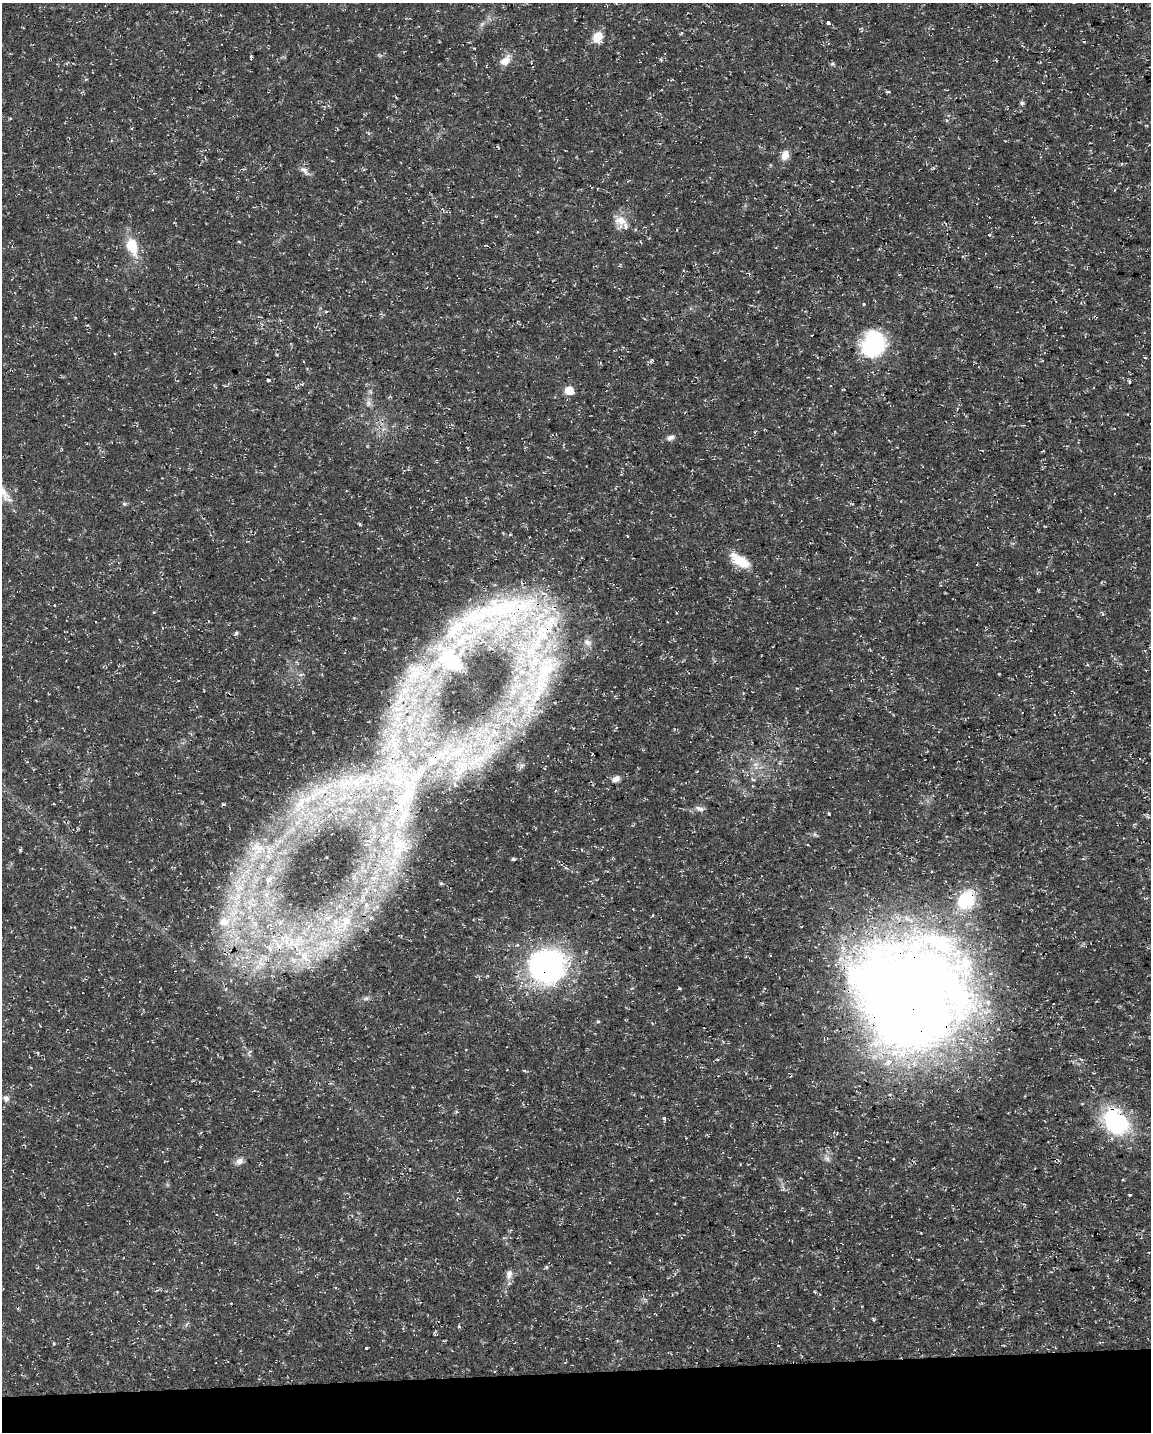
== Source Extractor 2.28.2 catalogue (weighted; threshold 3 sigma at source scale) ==
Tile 10 of 4 x 3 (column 2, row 3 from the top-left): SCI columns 1151-2299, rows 57-1486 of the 4598 x 4353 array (HDU 1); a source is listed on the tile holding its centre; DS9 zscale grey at full resolution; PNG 1153 x 1434 px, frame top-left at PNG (2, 3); no overlay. Shown black and unused: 4% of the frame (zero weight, under 3 of 4 exposures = <1% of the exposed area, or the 3 px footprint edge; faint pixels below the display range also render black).
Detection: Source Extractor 2.28.2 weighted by HDU 2 'WHT'; one run over the whole footprint, this tile lists its part. Background 0.0193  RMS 0.0025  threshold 0.0111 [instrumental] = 3 sigma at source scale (4.5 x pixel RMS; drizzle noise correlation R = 1.50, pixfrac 1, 0.0396/0.0396 arcsec/px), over >= 5 px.
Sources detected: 109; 1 inside a brighter object's white glare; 9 cosmic-ray / hot-pixel residue — not listed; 16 inside a brighter listed object's ellipse — not listed separately; the other 83 listed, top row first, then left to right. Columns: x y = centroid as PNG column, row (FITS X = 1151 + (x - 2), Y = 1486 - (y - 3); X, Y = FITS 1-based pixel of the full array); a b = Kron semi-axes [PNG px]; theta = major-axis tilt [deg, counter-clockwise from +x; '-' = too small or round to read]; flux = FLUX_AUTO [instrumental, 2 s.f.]
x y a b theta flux
828 23 4 3 - 2.3
482 24 8 4 37 0.6
598 37 13 10 61 3.5
505 61 15 9 40 2.7
832 64 6 5 - 0.44
888 92 5 3 - 0.28
1022 103 5 5 - 0.5
785 155 13 9 75 2
304 170 15 6 -46 1.3
1114 190 3 3 - 0.23
443 209 7 2 -68 0.21
621 221 19 14 -14 3.5
486 245 5 3 - 0.23
132 246 24 13 -72 6.5
863 304 4 3 - 0.25
326 311 5 3 - 0.26
873 344 35 29 67 18
1145 358 4 3 - 0.28
651 361 7 5 27 0.53
268 381 4 4 - 0.43
1129 382 6 3 90 0.33
569 391 6 5 - 8
368 403 8 6 83 0.85
957 408 4 2 - 0.19
670 438 9 6 17 1
124 504 6 5 - 0.41
359 524 6 4 -89 0.27
628 536 3 2 - 0.32
740 561 23 11 -32 6.3
503 608 100 72 4 76
236 633 6 5 - 0.41
414 673 42 20 50 17
398 709 19 8 8 3.8
410 720 11 9 42 2.6
496 733 11 5 -42 1.2
395 739 27 15 -32 7.8
432 761 19 14 42 6.6
476 761 38 20 28 14
755 764 8 6 19 1.1
398 776 30 15 -70 12
362 779 11 7 45 2
616 779 10 7 21 1.3
347 781 16 10 -14 3.7
319 792 31 8 14 6.2
406 797 44 20 47 18
699 809 12 6 -20 1
828 814 3 3 - 0.32
373 829 8 6 -73 0.92
398 846 32 27 75 15
255 847 16 9 34 2.4
20 850 6 3 73 0.3
513 859 4 4 - 0.49
267 880 7 4 -70 0.46
441 883 5 4 - 0.39
374 890 6 6 - 0.71
363 897 9 4 80 0.78
966 899 20 15 57 13
366 904 7 6 - 1.1
346 921 17 13 -37 4.9
224 922 12 10 3 3
283 938 8 6 59 1
325 944 10 5 -64 1.3
279 946 8 6 -70 1.1
305 957 22 10 -51 4.2
261 963 7 4 -19 0.81
547 966 33 31 10 65
910 993 109 106 -9 390
366 998 8 5 28 0.71
598 1021 5 4 - 0.33
524 1071 5 3 - 0.31
6 1098 9 8 - 1
664 1118 4 4 - 0.55
1116 1122 30 22 -50 26
827 1158 9 6 -39 0.86
239 1161 10 8 28 1.4
1129 1195 5 2 - 0.23
546 1267 5 3 - 0.27
509 1274 13 8 80 1.5
815 1292 4 3 - 0.26
18 1308 4 3 - 0.27
459 1326 5 4 - 0.29
53 1343 4 3 - 0.3
366 1348 3 3 - 0.89
Overlapping masked pixels (flux is a lower limit): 8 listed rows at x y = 503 608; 414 673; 432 761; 406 797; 966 899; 547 966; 910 993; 1116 1122